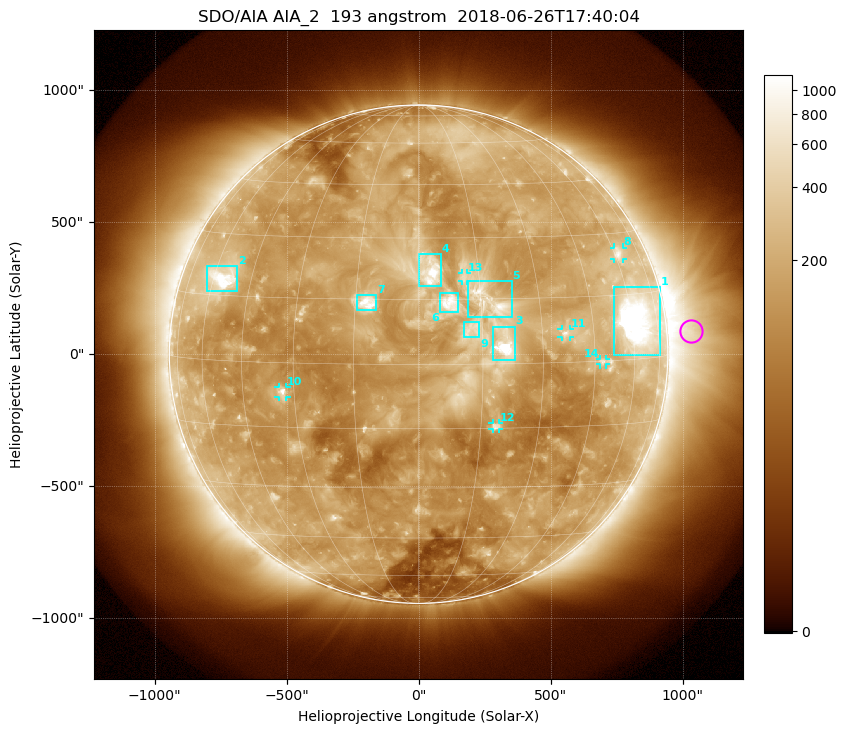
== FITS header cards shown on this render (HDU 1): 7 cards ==
TELESCOP= 'SDO/AIA'
INSTRUME= 'AIA_2'
WAVELNTH=                  193
WAVEUNIT= 'angstrom'
DATE-OBS= '2018-06-26T17:40:04.84'
CTYPE1  = 'HPLN-TAN'
CTYPE2  = 'HPLT-TAN'

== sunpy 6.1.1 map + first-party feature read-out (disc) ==
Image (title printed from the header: SDO/AIA AIA_2  193 angstrom  2018-06-26T17:40:04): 1024 x 1024 px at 2.4 arcsec/px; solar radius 944 arcsec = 393 px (full disc in frame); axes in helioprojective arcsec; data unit not stated in the header (colour bar unlabelled)
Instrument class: DISC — disc imager (sunpy class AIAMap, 193 A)
Bright regions (active regions / flare kernels): reference = the median radial profile (limb darkening/brightening removed); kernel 9 px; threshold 5 sigma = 295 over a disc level ~146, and >= 1.15x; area >= 12 px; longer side >= 9 px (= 22 arcsec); searched inside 0.97 R_sun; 14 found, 14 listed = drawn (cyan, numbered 1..; 6 of them under ~33 arcsec drawn as corner ticks so the feature stays visible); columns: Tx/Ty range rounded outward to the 5 arcsec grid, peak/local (2 s.f.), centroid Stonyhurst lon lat
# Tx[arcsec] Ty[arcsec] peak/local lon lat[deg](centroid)
1 740..915 -5..255 22 +63 +9
2 -805..-685 240..335 8.2 -56 +19
3 280..365 -25..105 11 +21 +4
4 0..85 260..380 7.3 +3 +22
5 185..355 140..275 6 +17 +15
6 80..150 160..230 5 +8 +14
7 -235..-160 165..225 5.6 -12 +14
8 740..775 360..405 4.6 +62 +25
9 170..230 65..120 2.7 +12 +8
10 -530..-500 -160..-125 6.7 -33 -7
11 540..575 65..95 5.4 +36 +7
12 280..305 -285..-260 5.1 +19 -15
13 165..185 275..310 2.9 +11 +20
14 685..710 -40..-20 4.1 +48 +0
Off-limb structures (1.02-1.3 R_sun): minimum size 162 px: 4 found; the strongest spans PA ~230..300 deg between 1.02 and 1.3 R_sun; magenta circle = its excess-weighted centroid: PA ~275 deg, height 1.1 R_sun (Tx ~1030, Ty ~90 arcsec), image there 4.3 x the reference